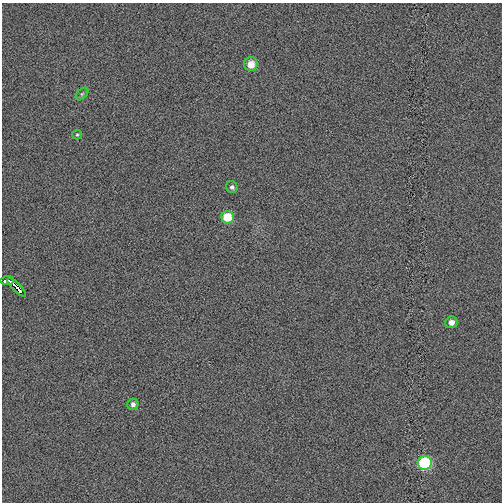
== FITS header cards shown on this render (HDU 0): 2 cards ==
NAXIS1  =                  500
NAXIS2  =                  500

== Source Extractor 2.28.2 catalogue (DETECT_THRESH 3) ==
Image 500 x 500 px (HDU 0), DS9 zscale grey, 1 PNG px = 1 image px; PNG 504 x 504 px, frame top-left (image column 1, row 500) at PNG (2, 3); each listed source drawn as its Kron ellipse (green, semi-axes under 4 px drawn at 4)
Background -4.55e-04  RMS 0.0093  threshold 0.0279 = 3 sigma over >= 5 px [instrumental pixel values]
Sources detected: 10; all 10 listed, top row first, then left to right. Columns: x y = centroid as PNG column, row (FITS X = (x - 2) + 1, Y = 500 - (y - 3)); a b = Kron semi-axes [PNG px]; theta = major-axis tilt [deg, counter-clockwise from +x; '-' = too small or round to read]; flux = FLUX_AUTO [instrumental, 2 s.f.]
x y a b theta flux
251 64 7 7 - 8.2
82 94 7 4 44 1.1
77 135 5 4 - 0.82
232 187 6 5 - 1.6
227 217 6 6 - 15
7 281 7 3 6 4
17 287 12 3 -46 14
451 322 6 6 - 4.1
133 404 6 5 - 2.1
425 463 7 7 - 42